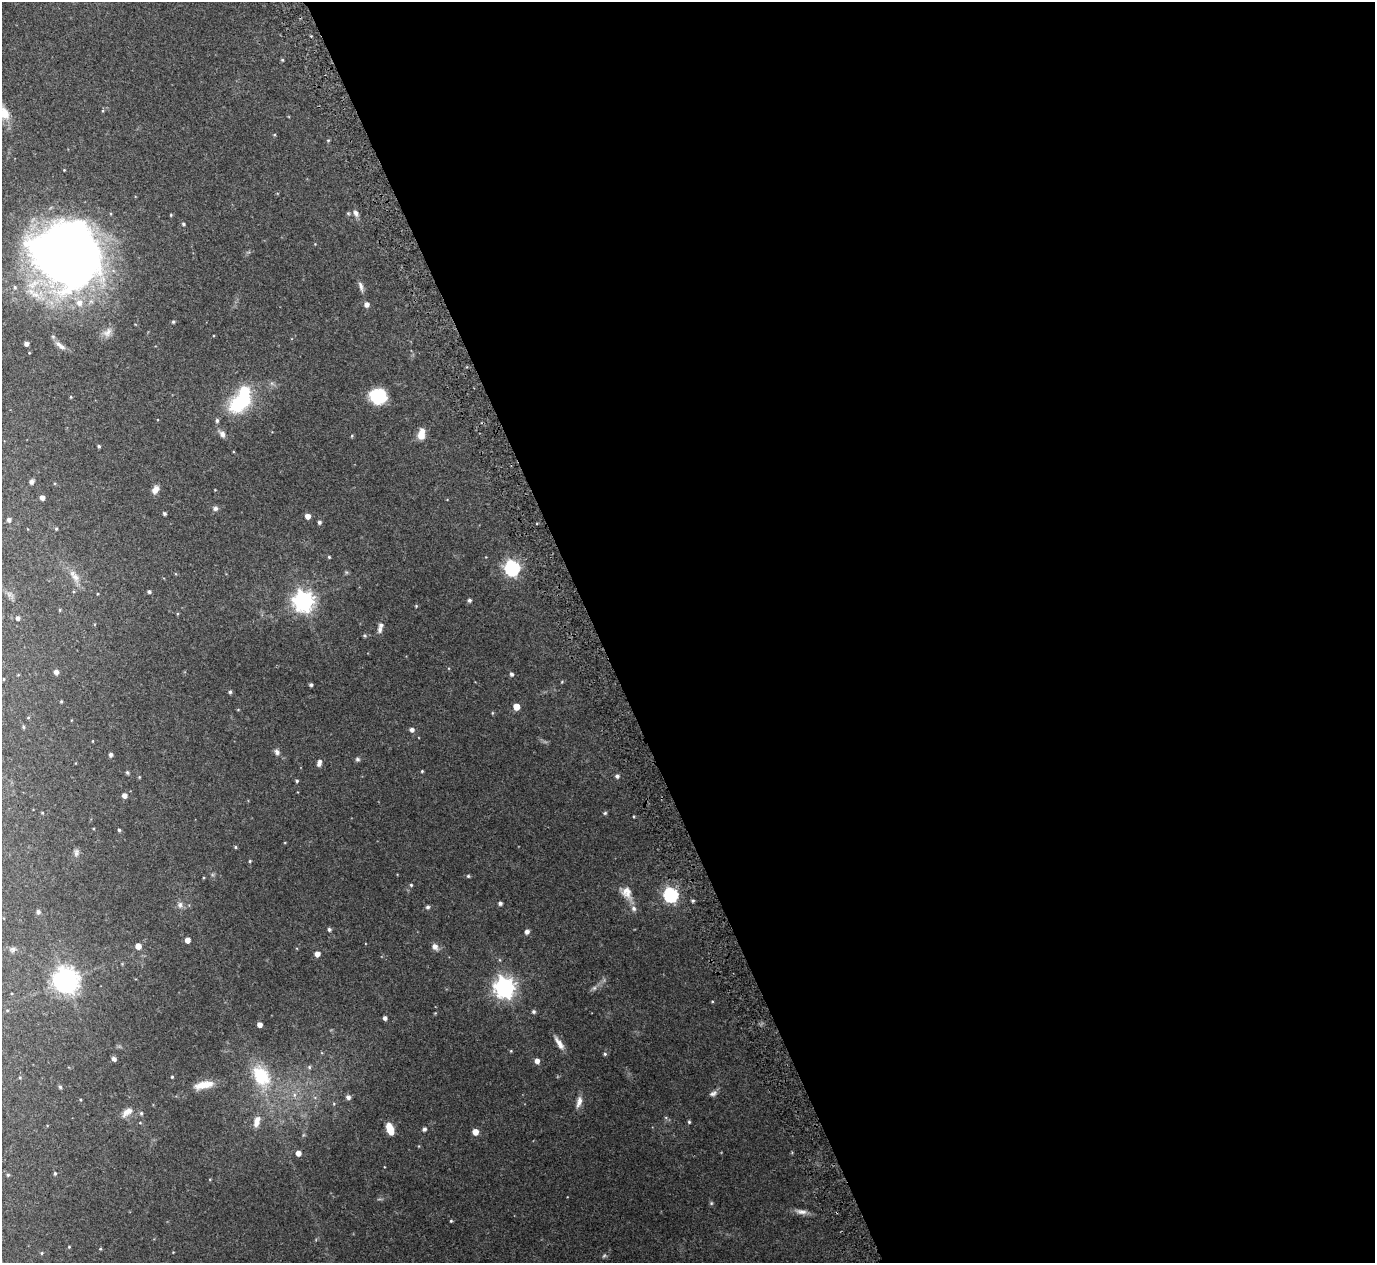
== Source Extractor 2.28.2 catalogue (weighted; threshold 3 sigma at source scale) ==
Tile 8 of 4 x 4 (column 4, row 2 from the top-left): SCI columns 4169-5541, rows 2710-3970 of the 5575 x 5551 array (HDU 1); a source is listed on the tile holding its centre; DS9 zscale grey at full resolution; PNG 1377 x 1265 px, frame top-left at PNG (2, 2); no overlay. Shown black and unused: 57% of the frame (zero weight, under 3 of 5 exposures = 4% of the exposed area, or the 3 px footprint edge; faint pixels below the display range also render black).
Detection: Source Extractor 2.28.2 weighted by HDU 2 'WHT'; one run over the whole footprint, this tile lists its part. Background 0.0876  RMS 0.0034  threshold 0.0154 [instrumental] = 3 sigma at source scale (4.5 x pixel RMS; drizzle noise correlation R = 1.50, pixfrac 1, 0.05/0.05 arcsec/px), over >= 5 px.
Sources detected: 133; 1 too faint to see at this stretch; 1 inside a brighter object's white glare — not listed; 4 inside a brighter listed object's ellipse — not listed separately; the other 127 listed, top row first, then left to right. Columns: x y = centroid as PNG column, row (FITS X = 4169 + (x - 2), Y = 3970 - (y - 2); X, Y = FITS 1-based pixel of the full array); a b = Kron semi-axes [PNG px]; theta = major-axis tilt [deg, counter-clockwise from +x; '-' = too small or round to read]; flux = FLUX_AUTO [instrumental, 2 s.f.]
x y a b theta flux
282 60 4 4 - 0.35
103 111 5 3 - 0.3
4 113 18 12 -59 4.4
274 135 5 3 - 0.3
328 140 4 4 - 0.35
64 170 3 3 - 0.22
348 213 5 5 - 0.4
356 213 9 6 -61 1.3
183 224 4 4 - 0.5
65 254 64 56 7 280
361 286 15 5 -75 1.3
367 304 5 5 - 1.7
173 322 4 4 - 0.44
107 332 15 10 47 2.3
26 344 4 4 - 1.3
60 346 18 6 -36 1.8
378 396 18 16 -5 11
71 397 4 4 - 0.33
242 398 38 17 62 26
217 420 5 5 - 0.73
222 434 9 6 -59 1.5
421 434 13 8 80 3.3
352 436 5 3 - 0.3
99 446 4 4 - 0.47
31 482 5 4 - 1.1
155 490 10 7 61 2.1
42 497 4 4 - 1.6
215 508 7 6 - 1
164 514 4 4 - 0.63
308 516 5 4 - 2.4
9 520 4 4 - 1
319 522 4 4 - 0.74
56 529 4 3 - 0.37
329 557 4 4 - 0.38
512 568 7 6 - 76
74 576 21 8 -53 3
149 592 4 4 - 0.74
9 594 8 5 -45 1
469 600 5 4 - 0.71
303 601 7 7 - 200
416 606 4 4 - 0.33
60 610 4 3 - 0.31
18 618 5 4 - 0.9
380 630 9 6 83 1.3
365 636 5 5 - 0.49
56 672 5 4 - 1.5
512 674 5 4 - 0.83
4 679 4 3 - 0.25
311 685 4 3 - 0.72
230 692 4 4 - 0.56
61 701 4 3 - 0.32
516 707 5 5 - 4.4
492 713 5 3 - 0.3
28 717 4 3 - 0.28
23 727 6 4 -88 0.36
412 730 5 5 - 1.2
93 741 4 2 - 0.2
277 752 9 7 -64 1.1
111 755 4 4 - 0.92
357 759 6 5 - 0.65
319 763 7 4 75 1.5
422 771 3 3 - 0.36
127 772 5 4 - 0.53
617 776 5 5 - 0.92
297 781 4 3 - 0.48
124 795 5 5 - 1.7
605 813 5 5 - 0.44
119 830 4 3 - 0.58
235 847 4 4 - 0.38
76 853 11 7 88 1.2
250 861 4 3 - 0.35
468 876 4 4 - 0.44
411 885 4 4 - 0.41
627 893 19 12 -60 3.8
671 895 6 6 - 66
693 901 4 4 - 0.53
500 903 4 4 - 0.88
180 905 9 8 - 1.4
428 907 5 5 - 0.71
38 912 5 4 - 0.9
329 929 4 4 - 0.78
527 932 5 4 - 1.4
187 940 4 4 - 2.3
138 946 5 5 - 3
435 946 8 6 -56 1.9
13 949 8 7 - 0.99
317 954 5 5 - 2
66 980 9 9 - 250
504 987 8 7 - 200
594 988 7 6 - 0.79
712 1001 4 3 - 0.26
7 1010 4 3 - 0.27
533 1012 5 5 - 0.71
435 1013 4 4 - 0.25
385 1018 4 4 - 1
260 1025 4 4 - 2
559 1043 19 6 -57 2.5
511 1051 5 3 - 0.3
605 1054 5 4 - 0.51
114 1059 5 4 - 1.3
537 1061 5 4 - 1.9
309 1067 6 5 - 0.58
261 1076 32 21 -59 16
20 1077 5 3 - 0.32
172 1077 3 3 - 0.35
204 1085 24 8 11 4.7
60 1087 5 4 - 0.58
713 1093 10 6 27 1.1
348 1097 5 5 - 1.3
579 1102 16 7 76 2.2
334 1104 5 3 - 0.31
127 1112 17 8 36 2.8
141 1113 5 5 - 0.5
257 1121 16 8 75 2.7
689 1122 4 4 - 0.47
390 1129 11 6 -70 6
424 1129 5 4 - 0.89
475 1132 5 5 - 3.3
298 1153 4 4 - 2.2
55 1173 5 4 - 0.52
8 1175 5 4 - 0.38
711 1203 5 5 - 0.44
801 1211 18 7 -8 1.9
451 1221 3 3 - 0.38
69 1247 4 3 - 0.29
100 1249 4 4 - 0.34
42 1253 4 4 - 0.35
Isophote crosses this tile's border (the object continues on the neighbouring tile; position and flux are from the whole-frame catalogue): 2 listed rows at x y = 4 113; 65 254